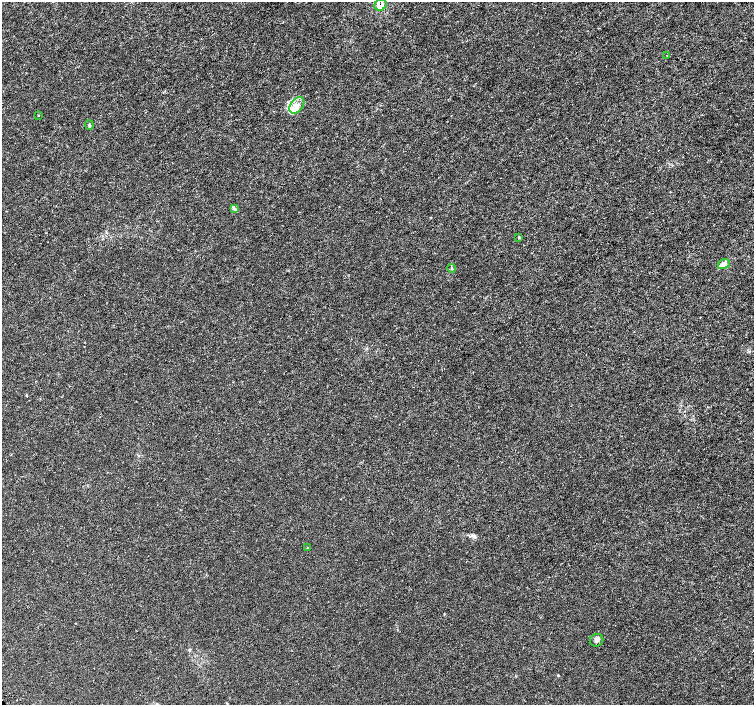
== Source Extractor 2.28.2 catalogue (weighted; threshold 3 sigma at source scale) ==
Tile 10 of 4 x 4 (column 2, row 3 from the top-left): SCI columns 1530-3032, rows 1577-2981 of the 6065 x 6026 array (HDU 1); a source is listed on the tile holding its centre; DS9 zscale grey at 2 x 2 block average (1 PNG px = mean of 2 x 2 image px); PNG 756 x 707 px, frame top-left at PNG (2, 2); each listed source drawn as its Kron ellipse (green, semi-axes under 4 px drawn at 4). Shown black and unused: <1% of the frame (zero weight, under 3 of 5 exposures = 2% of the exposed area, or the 3 px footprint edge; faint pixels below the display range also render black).
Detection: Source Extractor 2.28.2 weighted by HDU 2 'WHT'; one run over the whole footprint, this tile lists its part. Background -5.22e-05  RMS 7.0e-04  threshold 0.00314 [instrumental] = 3 sigma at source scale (4.5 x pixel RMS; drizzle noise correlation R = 1.50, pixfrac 1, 0.0396/0.0396 arcsec/px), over >= 5 px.
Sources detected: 13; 2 inside a brighter listed object's ellipse — not listed separately; the other 11 listed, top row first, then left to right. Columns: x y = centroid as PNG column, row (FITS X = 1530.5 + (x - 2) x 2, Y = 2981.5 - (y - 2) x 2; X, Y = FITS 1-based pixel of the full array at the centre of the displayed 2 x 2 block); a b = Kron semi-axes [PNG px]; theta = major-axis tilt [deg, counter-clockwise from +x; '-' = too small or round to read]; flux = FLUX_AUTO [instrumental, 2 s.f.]
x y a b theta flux
380 5 6 5 - 1.4
667 55 2 2 - 0.061
297 105 9 6 54 1
38 116 2 2 - 0.096
89 125 5 3 - 0.24
234 208 4 2 - 0.16
519 237 4 3 - 0.14
724 264 6 4 21 0.61
452 268 4 2 - 0.15
308 548 3 3 - 0.11
597 640 7 6 - 0.52
Overlapping masked pixels (flux is a lower limit): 1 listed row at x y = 380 5
Isophote crosses this tile's border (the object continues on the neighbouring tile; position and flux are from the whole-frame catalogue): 1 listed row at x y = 380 5
Diffuse or blended objects may show on this block-average render without a row.